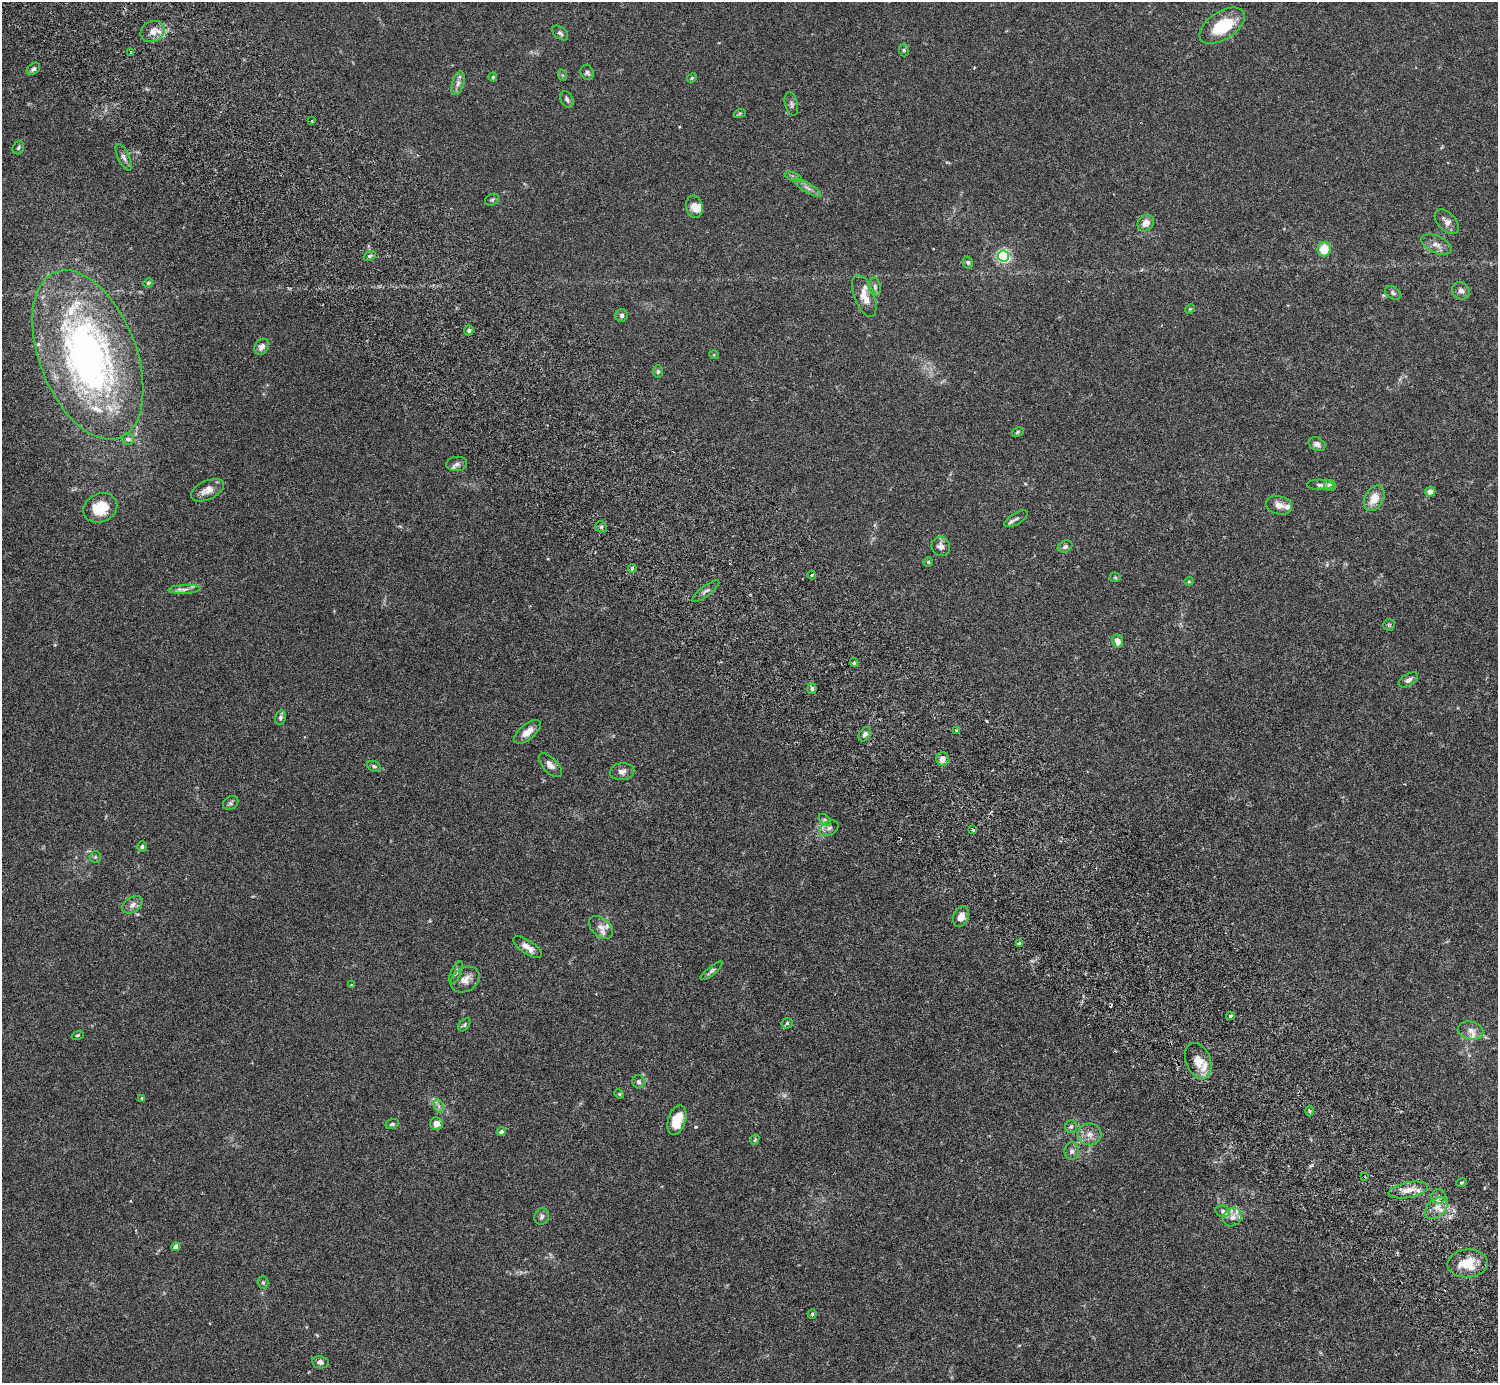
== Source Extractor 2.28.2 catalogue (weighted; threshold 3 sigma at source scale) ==
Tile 6 of 4 x 4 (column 2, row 2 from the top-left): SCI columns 1541-3036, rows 2968-4348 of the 6074 x 6074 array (HDU 1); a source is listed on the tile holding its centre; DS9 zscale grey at full resolution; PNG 1500 x 1385 px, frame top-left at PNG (2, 2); each listed source drawn as its Kron ellipse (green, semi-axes under 4 px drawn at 4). Shown black and unused: <1% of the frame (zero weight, under 3 of 6 exposures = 3% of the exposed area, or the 3 px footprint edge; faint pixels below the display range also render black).
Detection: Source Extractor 2.28.2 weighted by HDU 2 'WHT'; one run over the whole footprint, this tile lists its part. Background 0.0146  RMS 0.002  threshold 0.00807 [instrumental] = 3 sigma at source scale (4.09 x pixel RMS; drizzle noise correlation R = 1.36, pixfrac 0.8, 0.05/0.05 arcsec/px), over >= 5 px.
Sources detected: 138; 1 inside a brighter object's white glare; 1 cosmic-ray / hot-pixel residue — neither listed nor drawn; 14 inside a brighter listed object's ellipse — not listed separately; the other 122 listed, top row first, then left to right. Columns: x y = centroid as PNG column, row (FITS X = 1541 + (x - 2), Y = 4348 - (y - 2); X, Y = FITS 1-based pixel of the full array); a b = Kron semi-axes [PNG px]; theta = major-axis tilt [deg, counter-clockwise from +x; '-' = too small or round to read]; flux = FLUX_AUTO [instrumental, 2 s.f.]
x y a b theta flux
1222 26 25 14 32 8.9
153 32 12 10 26 1.7
560 33 9 5 -39 0.44
904 50 6 5 - 0.32
130 52 3 2 - 0.16
33 69 7 5 38 0.53
587 72 8 6 -58 0.45
562 75 6 3 -70 0.21
493 77 4 4 - 0.22
692 78 5 4 - 0.18
458 83 12 6 73 0.82
567 100 9 6 -61 0.51
791 104 12 6 -75 0.54
740 113 6 4 19 0.23
312 121 2 2 - 0.13
18 148 7 5 59 0.35
124 157 14 6 -65 0.73
793 177 9 3 -21 0.34
807 188 15 4 -32 0.89
492 200 7 5 28 0.38
694 207 11 8 -79 1.8
1447 222 15 9 -46 1.1
1146 223 9 7 48 1.5
1436 244 16 8 -25 1.3
1324 249 7 6 - 3.9
370 256 6 4 21 0.3
1004 256 5 5 - 36
968 262 6 5 - 0.34
148 283 5 4 - 0.38
875 287 9 5 -80 0.49
1461 291 9 8 - 0.75
1393 293 8 6 -31 0.4
864 296 22 10 -70 2.2
1190 309 5 4 - 0.2
622 315 6 6 - 0.5
469 330 5 4 - 0.38
262 347 8 6 54 1.1
88 355 89 48 -69 75
714 355 5 3 - 0.15
658 371 6 5 - 0.27
1018 432 6 4 28 0.27
128 439 6 6 - 0.64
1317 444 9 6 -27 0.84
457 464 10 7 6 0.67
1320 485 13 5 0 0.58
1330 485 6 5 - 0.94
207 490 17 9 25 1.5
1430 492 5 5 - 0.93
1374 498 14 9 62 2.5
1279 505 13 9 -11 1.3
100 508 17 14 23 5.1
1016 519 13 5 31 0.63
601 527 6 5 - 0.34
941 546 10 9 - 1.1
1065 547 7 5 30 0.45
928 562 4 4 - 0.25
632 568 4 3 - 0.56
812 575 4 3 - 0.18
1115 577 5 5 - 0.21
1189 581 4 4 - 0.18
184 589 16 4 3 0.78
706 591 16 5 37 0.61
1389 625 6 6 - 0.27
1117 641 7 5 -72 1.5
854 662 4 4 - 0.25
1408 680 11 6 30 0.76
812 689 5 4 - 0.39
280 717 7 5 77 0.48
956 731 4 3 - 0.23
527 732 16 7 40 1.8
865 734 8 5 56 0.51
942 759 7 6 - 1.5
550 765 15 7 -46 1.1
374 766 7 5 -29 0.36
622 772 12 8 6 0.95
231 803 8 6 33 0.41
825 820 7 4 -46 0.38
829 828 10 7 28 0.76
973 830 3 3 - 0.26
142 847 5 4 - 0.34
95 857 6 5 - 0.3
132 905 11 7 31 0.93
961 917 11 7 67 1.6
601 927 14 9 -41 1.2
1019 943 4 3 - 0.29
527 947 16 6 -33 1.3
712 971 13 4 39 0.46
456 972 12 5 65 0.54
465 980 15 11 33 1.5
351 985 4 3 - 0.13
1230 1016 4 3 - 0.34
787 1023 6 5 - 0.3
464 1025 7 4 51 0.31
1471 1031 13 9 -14 1.3
78 1035 6 4 19 0.23
1198 1061 19 12 -69 2.5
639 1082 7 6 - 0.49
619 1094 5 4 - 0.2
142 1098 3 3 - 0.17
439 1106 7 4 -71 0.46
1309 1111 5 3 - 0.22
677 1120 15 8 71 3.8
392 1124 6 5 - 0.41
436 1124 6 6 - 1.3
1071 1127 6 6 - 0.41
501 1132 5 4 - 0.49
1090 1134 12 11 - 1.4
755 1140 5 4 - 0.29
1072 1151 9 7 -90 0.62
1365 1177 3 2 - 0.15
1462 1182 5 3 - 0.23
1408 1190 20 7 10 2.1
1439 1197 7 7 - 0.62
1436 1208 13 8 43 1.6
1223 1211 7 5 -14 0.45
542 1217 8 7 - 0.56
1233 1217 10 8 43 1
176 1247 4 4 - 1.5
1468 1264 20 14 4 4.4
263 1283 6 5 - 0.4
812 1314 4 4 - 0.23
320 1362 8 6 -10 0.68